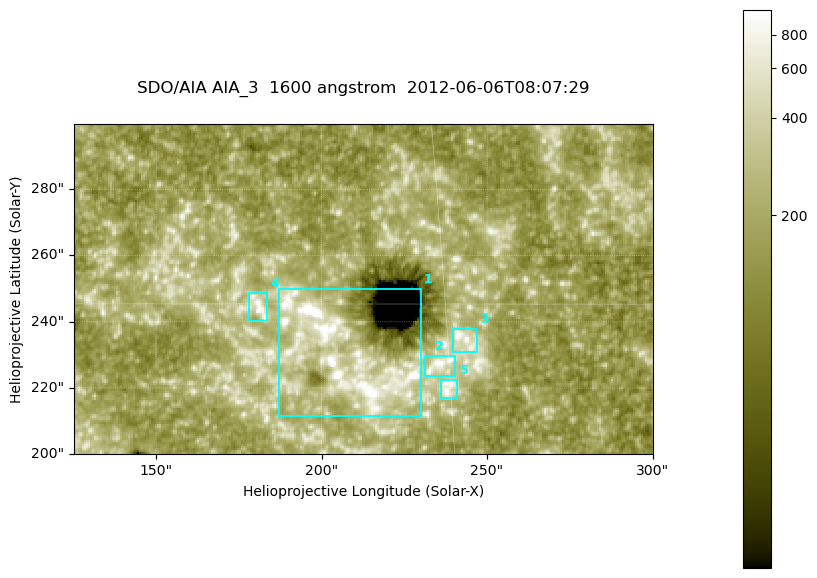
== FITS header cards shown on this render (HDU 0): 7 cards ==
TELESCOP= 'SDO/AIA '
INSTRUME= 'AIA_3   '
WAVELNTH=                 1600
WAVEUNIT= 'angstrom'
DATE-OBS= '2012-06-06T08:07:29.12'
CTYPE1  = 'HPLN-TAN'
CTYPE2  = 'HPLT-TAN'

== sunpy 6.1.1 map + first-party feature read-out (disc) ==
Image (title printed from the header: SDO/AIA AIA_3  1600 angstrom  2012-06-06T08:07:29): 287 x 164 px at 0.609 arcsec/px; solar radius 946 arcsec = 1552 px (partial field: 0.6% of the solar disc is inside the frame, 100% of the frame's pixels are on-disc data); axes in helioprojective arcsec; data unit not stated in the header (colour bar unlabelled)
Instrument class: DISC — disc imager (sunpy class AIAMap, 1600 A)
Bright regions (active regions / flare kernels): reference = the on-disc median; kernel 3 px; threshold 5 sigma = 334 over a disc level ~184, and >= 1.15x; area >= 47 px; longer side >= 3 px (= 1.8 arcsec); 5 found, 5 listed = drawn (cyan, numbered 1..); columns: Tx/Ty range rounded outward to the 2 arcsec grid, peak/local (2 s.f.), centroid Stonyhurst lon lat
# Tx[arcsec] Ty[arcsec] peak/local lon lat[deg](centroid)
1 186..230 210..250 8.4 +13 +14
2 230..240 224..230 7 +15 +14
3 238..248 230..238 5.4 +15 +14
4 178..184 240..250 4.8 +11 +15
5 236..242 216..224 5 +15 +13